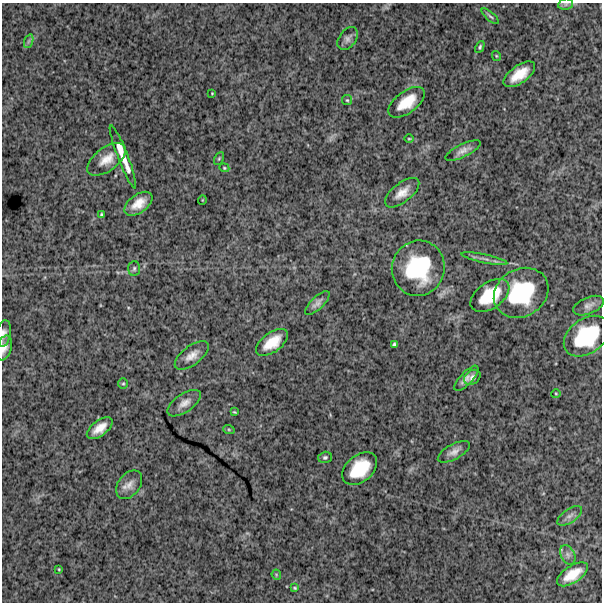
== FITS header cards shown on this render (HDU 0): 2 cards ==
NAXIS1  =                  600
NAXIS2  =                  600

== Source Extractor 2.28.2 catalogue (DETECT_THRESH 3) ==
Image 600 x 600 px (HDU 0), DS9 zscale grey, 1 PNG px = 1 image px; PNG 604 x 604 px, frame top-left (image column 1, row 600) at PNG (2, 3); each listed source drawn as its Kron ellipse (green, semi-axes under 4 px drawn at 4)
Background 869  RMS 270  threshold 804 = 3 sigma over >= 5 px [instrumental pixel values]
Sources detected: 51; all 51 listed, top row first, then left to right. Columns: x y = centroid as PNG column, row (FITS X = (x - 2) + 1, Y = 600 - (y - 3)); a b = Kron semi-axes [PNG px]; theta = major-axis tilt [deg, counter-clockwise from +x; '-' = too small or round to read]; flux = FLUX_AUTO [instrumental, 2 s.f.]
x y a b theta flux
566 4 7 5 11 4.0e+04
490 16 11 3 -41 3.6e+04
348 39 13 8 53 8.5e+04
29 41 7 4 70 3.9e+04
480 47 6 4 63 2.8e+04
496 56 5 4 - 1.9e+04
519 74 18 8 35 3.5e+05
212 93 3 2 - 1.3e+04
347 100 5 5 - 2.4e+04
407 102 21 11 37 4.1e+05
409 139 5 3 - 1.7e+04
463 150 19 6 26 1.2e+05
123 157 34 5 -69 3.1e+05
219 158 7 4 63 2.4e+04
107 159 22 11 36 2.5e+05
224 168 5 4 - 1.9e+04
402 193 20 9 38 2.0e+05
202 200 5 3 - 1.3e+04
138 204 16 9 36 2.5e+05
101 215 4 3 - 2.6e+04
484 259 23 3 -12 8.6e+04
134 268 7 5 87 4.0e+04
418 268 28 26 72 1.4e+06
521 293 28 23 32 1.3e+06
490 295 22 13 35 6.5e+05
317 303 16 6 44 9.3e+04
589 306 16 8 22 1.0e+05
4 333 13 7 83 9.4e+04
587 336 25 17 36 1.1e+06
272 342 18 9 37 3.7e+05
394 344 4 4 - 2.9e+04
4 348 13 7 73 1.2e+05
192 355 20 9 36 1.8e+05
472 377 9 6 37 6.9e+04
466 378 16 6 47 1.1e+05
123 384 5 5 - 2.7e+04
556 393 5 3 - 1.6e+04
184 403 19 9 34 1.5e+05
235 412 4 2 - 1.8e+04
100 428 15 7 37 2.2e+05
229 430 6 4 -19 2.3e+04
454 452 18 7 29 1.3e+05
325 457 7 5 14 3.9e+04
360 469 20 13 40 6.6e+05
129 485 16 11 52 1.5e+05
570 516 14 6 34 8.8e+04
568 555 10 6 -64 7.2e+04
59 569 3 2 - 1.5e+04
572 574 17 8 33 3.1e+05
276 575 5 4 - 2.1e+04
295 588 4 3 - 2.1e+04
At the frame edge (FLAGS 8, measured only in part): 3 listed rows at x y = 566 4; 4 333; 4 348